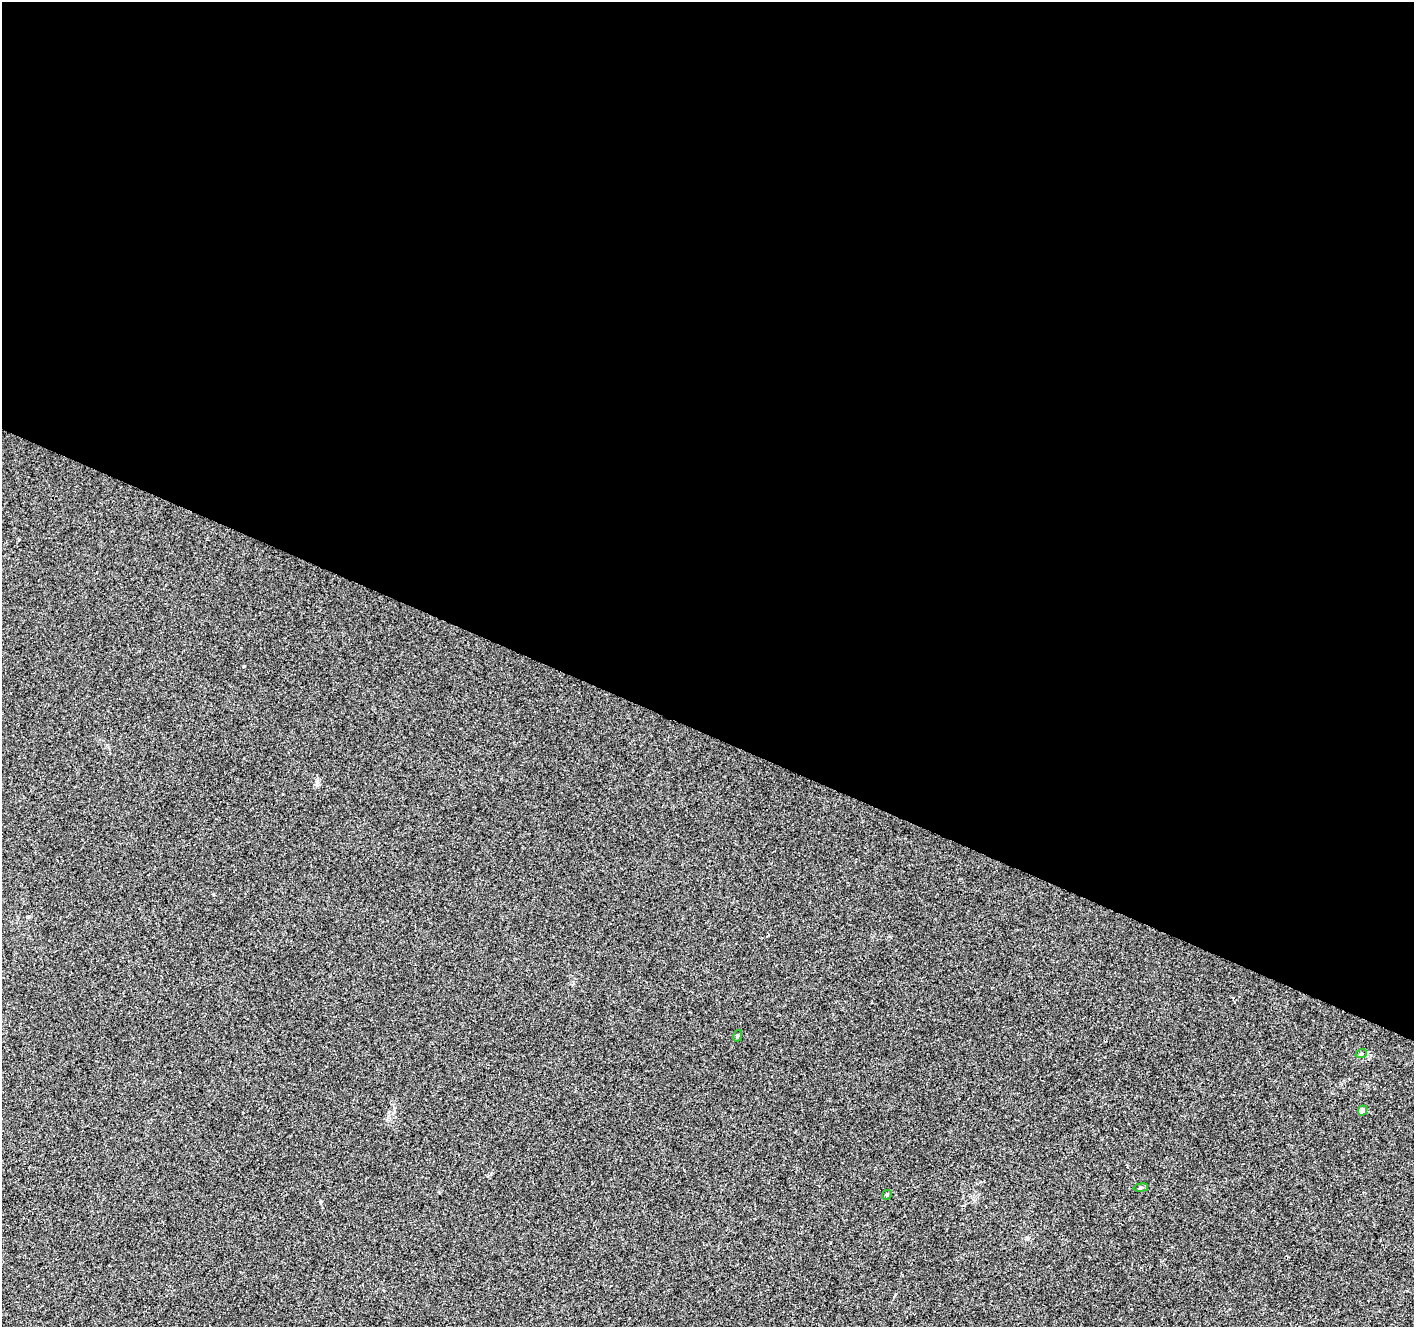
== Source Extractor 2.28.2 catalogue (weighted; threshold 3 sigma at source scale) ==
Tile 3 of 4 x 4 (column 3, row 1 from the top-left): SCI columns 2835-4246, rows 4248-5572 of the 5661 x 5777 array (HDU 1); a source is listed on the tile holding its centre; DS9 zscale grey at full resolution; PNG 1416 x 1329 px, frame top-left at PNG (2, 2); each listed source drawn as its Kron ellipse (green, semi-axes under 4 px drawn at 4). Shown black and unused: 55% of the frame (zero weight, under 3 of 4 exposures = <1% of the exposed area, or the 3 px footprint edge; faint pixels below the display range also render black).
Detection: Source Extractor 2.28.2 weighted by HDU 2 'WHT'; one run over the whole footprint, this tile lists its part. Background 0.0134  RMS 0.0039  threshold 0.0176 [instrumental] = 3 sigma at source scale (4.5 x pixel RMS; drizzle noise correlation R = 1.50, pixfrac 1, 0.0396/0.0396 arcsec/px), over >= 5 px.
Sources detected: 5; all 5 listed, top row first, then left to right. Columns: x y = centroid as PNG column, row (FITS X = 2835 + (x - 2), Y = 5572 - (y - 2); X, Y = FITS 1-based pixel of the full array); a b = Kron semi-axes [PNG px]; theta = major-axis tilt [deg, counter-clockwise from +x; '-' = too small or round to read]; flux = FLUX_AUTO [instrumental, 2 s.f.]
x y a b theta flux
737 1036 6 3 71 0.42
1361 1054 6 4 20 0.48
1362 1111 5 4 - 2.6
1141 1188 7 4 8 0.65
887 1195 5 4 - 0.47